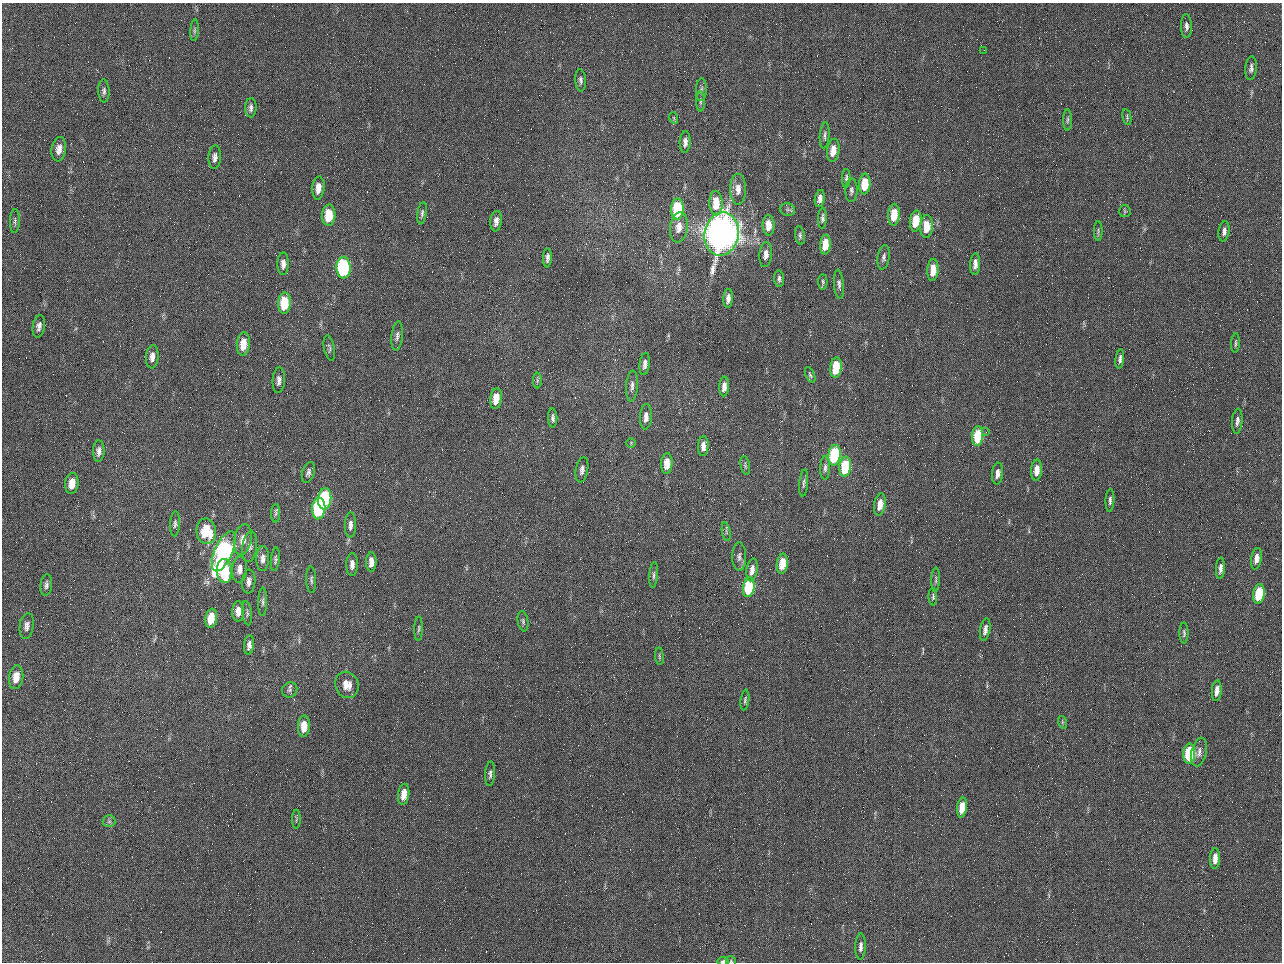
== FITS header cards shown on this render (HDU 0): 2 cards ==
NAXIS1  =                 1280 / length of data axis 1
NAXIS2  =                  960 / length of data axis 2

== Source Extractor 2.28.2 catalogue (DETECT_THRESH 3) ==
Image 1280 x 960 px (HDU 0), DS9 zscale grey, 1 PNG px = 1 image px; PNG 1284 x 964 px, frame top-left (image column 1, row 960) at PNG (2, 3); each listed source drawn as its Kron ellipse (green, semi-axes under 4 px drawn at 4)
Background 2570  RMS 180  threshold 554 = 3 sigma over >= 5 px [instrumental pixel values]
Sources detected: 148; all 148 listed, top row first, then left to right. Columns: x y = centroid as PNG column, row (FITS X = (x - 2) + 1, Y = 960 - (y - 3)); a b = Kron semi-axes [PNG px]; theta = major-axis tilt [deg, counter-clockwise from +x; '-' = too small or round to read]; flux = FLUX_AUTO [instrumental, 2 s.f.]
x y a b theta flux
1186 26 12 5 -89 5.5e+04
195 30 11 4 85 2.7e+04
984 50 2 2 - 6.3e+04
1251 68 12 5 85 4.7e+04
581 80 11 5 -85 4.2e+04
701 90 11 5 88 3.9e+04
104 91 11 5 -88 4.2e+04
700 101 10 4 90 2.8e+04
251 108 9 5 87 4.9e+04
1127 117 8 4 -78 2.2e+04
674 118 6 3 -71 1.5e+04
1067 120 10 4 89 2.6e+04
825 135 13 5 85 3.8e+04
685 142 11 5 87 7.0e+04
59 149 12 7 82 9.2e+04
833 150 11 6 83 1.6e+05
215 157 12 6 87 5.9e+04
846 178 9 4 87 2.9e+04
865 184 10 6 85 3.3e+05
318 188 11 6 84 1.2e+05
738 189 15 8 89 1.1e+05
851 190 12 6 87 4.2e+04
820 198 8 5 81 5.8e+04
716 203 12 6 -88 3.0e+05
677 209 10 6 88 9.2e+05
787 210 8 6 -17 3.4e+04
1125 211 6 5 - 2.0e+04
422 213 11 4 82 3.2e+04
329 215 10 6 87 3.2e+05
894 215 11 5 87 3.0e+05
822 218 10 4 88 3.5e+04
15 221 12 5 88 3.5e+04
496 221 10 5 83 7.0e+04
916 221 10 6 83 3.4e+05
769 225 10 6 -88 1.6e+05
927 226 11 6 88 2.4e+05
679 227 15 9 82 1.4e+05
1098 231 10 3 -90 2.2e+04
1224 231 10 5 81 5.3e+04
722 234 22 17 78 1.2e+07
800 235 9 5 -81 2.8e+04
825 244 10 5 86 2.1e+05
766 255 12 6 85 7.6e+04
884 257 12 6 82 4.6e+04
547 258 10 4 88 4.4e+04
283 264 11 5 89 6.4e+04
975 264 11 5 88 7.4e+04
344 268 11 7 -89 1.9e+06
933 270 11 5 87 1.7e+05
779 279 8 5 -85 3.6e+04
823 282 7 4 -88 2.4e+04
839 284 15 5 -84 4.6e+04
728 298 9 5 86 6.6e+04
284 303 10 6 87 4.4e+05
39 326 11 6 81 5.8e+04
397 336 14 5 84 4.8e+04
1235 343 10 3 88 2.3e+04
243 344 12 6 84 2.1e+05
329 348 13 5 -78 3.5e+04
152 357 12 6 85 8.2e+04
1120 359 10 4 83 4.2e+04
645 364 11 5 83 5.7e+04
836 367 10 5 84 5.0e+05
810 375 8 4 -67 2.4e+04
279 380 13 6 86 5.9e+04
537 380 8 4 -90 2.4e+04
632 386 15 6 85 6.1e+04
724 386 10 5 87 8.1e+04
496 399 10 5 82 2.1e+05
646 417 13 6 87 8.5e+04
553 418 10 4 -88 4.2e+04
1237 421 12 5 85 5.1e+04
986 432 4 3 - 1.2e+04
978 436 10 5 86 6.2e+05
631 443 5 4 - 1.6e+04
703 446 10 5 85 8.0e+04
99 451 11 6 89 5.8e+04
834 455 10 6 83 1.4e+06
667 463 10 5 86 2.0e+05
745 465 9 4 -79 2.5e+04
845 467 10 5 83 7.0e+05
825 468 12 5 89 4.0e+04
582 470 13 6 80 6.3e+04
1037 470 10 5 85 1.5e+05
308 473 11 6 72 4.2e+04
998 473 11 5 83 8.2e+04
72 483 10 6 83 1.5e+05
804 483 14 4 85 3.4e+04
325 499 11 6 84 1.4e+06
1110 500 11 4 88 4.0e+04
880 505 11 5 81 1.6e+05
319 508 11 6 86 1.4e+06
276 513 9 4 90 2.7e+04
175 524 12 5 87 3.6e+04
350 525 12 5 89 7.1e+04
206 531 13 9 -81 4.6e+05
726 532 9 3 -79 1.7e+04
243 539 15 8 80 1.2e+05
250 547 15 7 82 6.0e+04
224 551 21 9 66 3.1e+06
739 557 14 7 -90 5.4e+04
263 559 12 6 89 7.5e+04
275 559 12 4 84 2.9e+04
1256 559 11 5 81 9.1e+04
371 562 10 5 90 9.6e+04
352 564 11 6 88 8.1e+04
782 564 10 5 83 3.2e+05
1220 568 11 4 86 6.6e+04
240 569 13 7 85 8.5e+04
752 570 12 5 80 1.1e+05
224 571 12 7 -88 7.2e+05
654 575 13 4 86 3.3e+04
311 580 13 5 -87 3.8e+04
936 580 12 3 88 2.6e+04
249 582 12 6 84 6.0e+04
46 585 11 6 85 4.1e+04
749 587 10 5 82 1.0e+06
1259 594 10 5 80 6.7e+05
933 597 9 4 -87 2.4e+04
263 602 14 4 89 3.8e+04
238 611 10 6 89 9.8e+04
247 613 12 4 -83 3.0e+04
211 618 9 5 80 2.6e+05
523 621 10 5 -80 2.8e+04
27 626 13 7 82 7.2e+04
419 629 12 4 89 2.7e+04
985 630 11 5 81 7.1e+04
1184 633 10 4 -89 2.8e+04
249 645 9 5 83 5.6e+04
659 656 9 3 -85 1.8e+04
16 677 12 7 83 2.0e+05
347 685 13 11 -69 1.5e+05
290 690 8 7 - 3.4e+04
1217 691 10 5 86 9.0e+04
745 700 10 4 82 2.5e+04
1062 722 6 4 -72 1.7e+04
304 726 10 6 88 1.9e+05
1199 752 14 7 76 6.9e+04
1189 754 10 6 87 1.0e+06
490 774 12 5 86 4.0e+04
404 794 11 5 83 1.6e+05
962 807 10 5 83 2.2e+05
296 819 9 4 89 2.1e+04
109 821 6 6 - 2.8e+04
1215 859 10 5 88 1.2e+05
861 947 13 5 89 5.6e+04
723 961 5 3 - 3.2e+04
731 961 5 4 - 1.5e+04
At the frame edge (FLAGS 8, measured only in part): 2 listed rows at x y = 723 961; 731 961